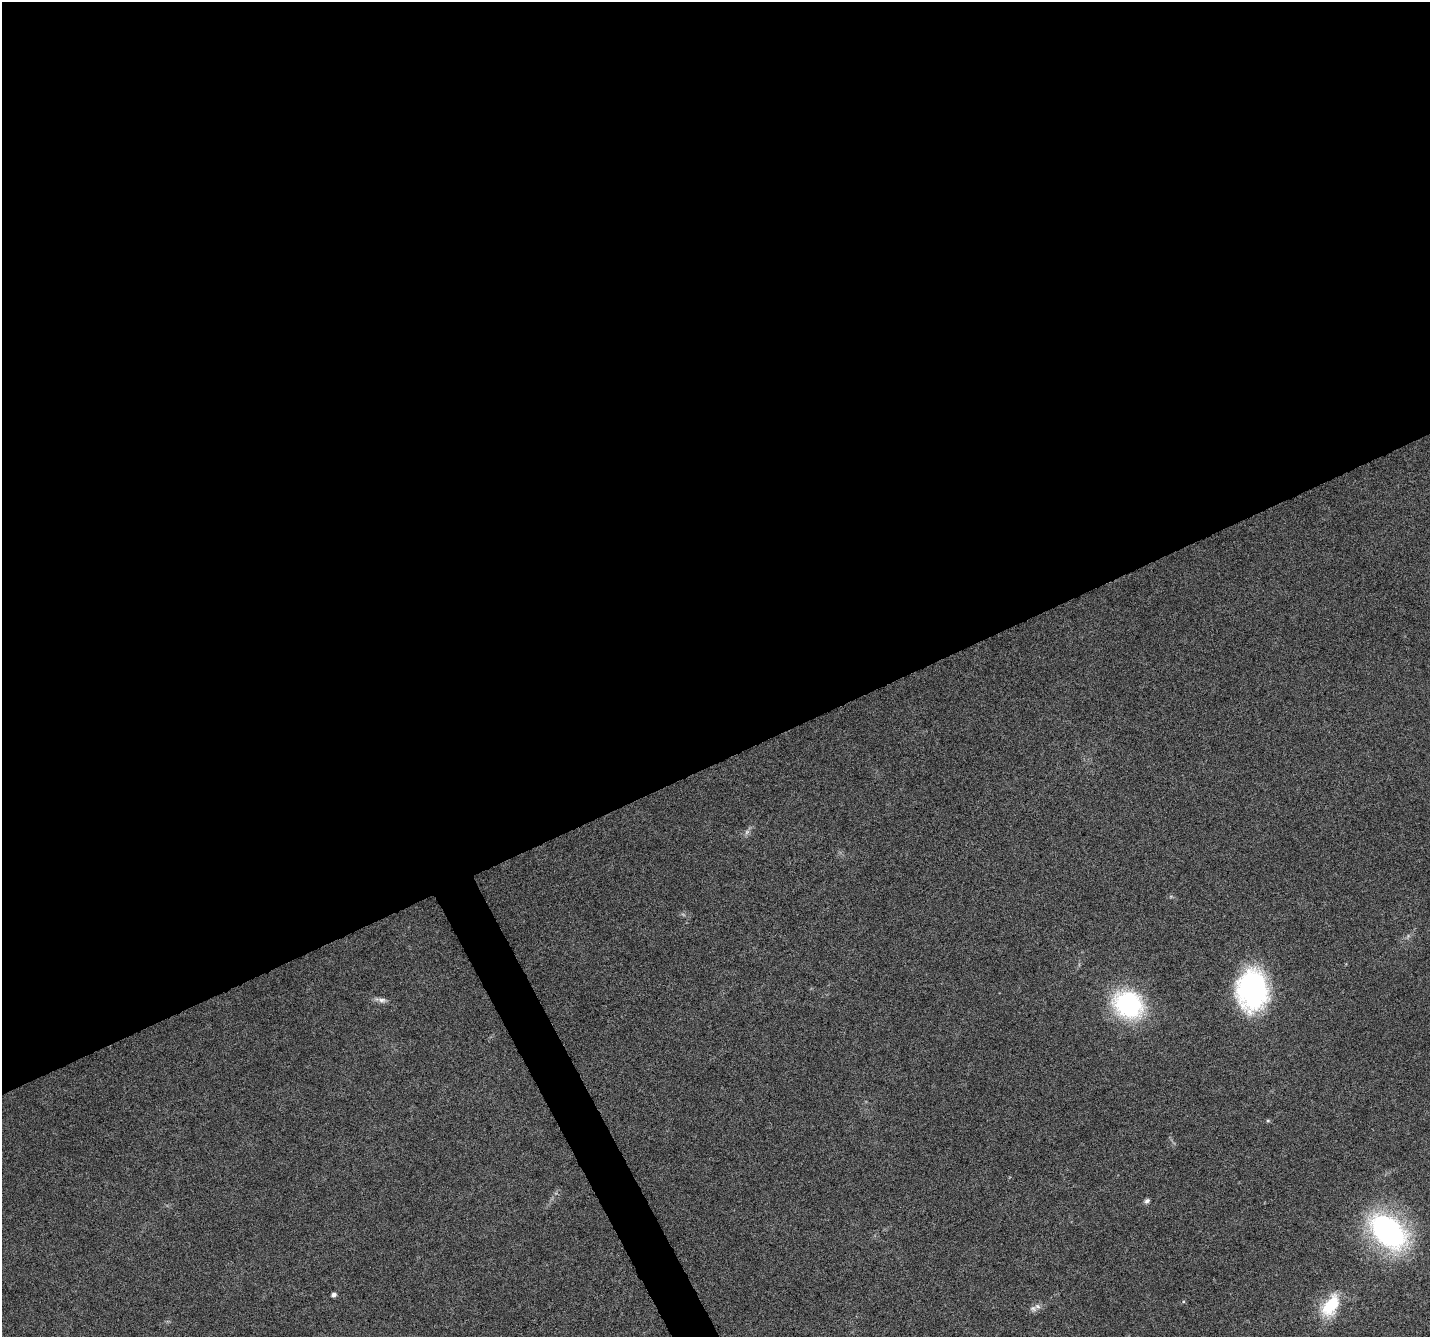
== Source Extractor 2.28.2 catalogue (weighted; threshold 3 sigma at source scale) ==
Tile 2 of 4 x 4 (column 2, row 1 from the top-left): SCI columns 1431-2858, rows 4159-5493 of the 5715 x 5588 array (HDU 1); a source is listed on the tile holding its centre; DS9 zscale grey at full resolution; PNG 1432 x 1339 px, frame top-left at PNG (2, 2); no overlay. Shown black and unused: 58% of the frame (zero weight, under 4 of 8 exposures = <1% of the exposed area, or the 3 px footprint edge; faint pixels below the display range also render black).
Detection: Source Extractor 2.28.2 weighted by HDU 2 'WHT'; one run over the whole footprint, this tile lists its part. Background 0.0422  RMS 0.0029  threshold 0.0118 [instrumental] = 3 sigma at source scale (4.09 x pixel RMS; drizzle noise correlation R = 1.36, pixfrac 0.8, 0.0396/0.0396 arcsec/px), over >= 5 px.
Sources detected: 10; all 10 listed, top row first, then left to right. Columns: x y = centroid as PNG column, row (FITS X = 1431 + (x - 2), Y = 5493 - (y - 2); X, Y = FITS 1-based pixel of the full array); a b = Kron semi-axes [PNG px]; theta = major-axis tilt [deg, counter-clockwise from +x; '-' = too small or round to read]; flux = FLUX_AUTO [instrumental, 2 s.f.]
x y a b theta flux
747 832 8 6 46 0.8
1252 990 42 31 -89 44
381 1000 17 6 -8 1.3
1128 1004 25 21 -30 40
1268 1120 6 4 0 0.35
1147 1201 6 5 - 0.79
1388 1232 36 22 -42 66
334 1295 5 4 - 0.94
1331 1306 28 15 58 11
1033 1308 10 8 -10 1.1